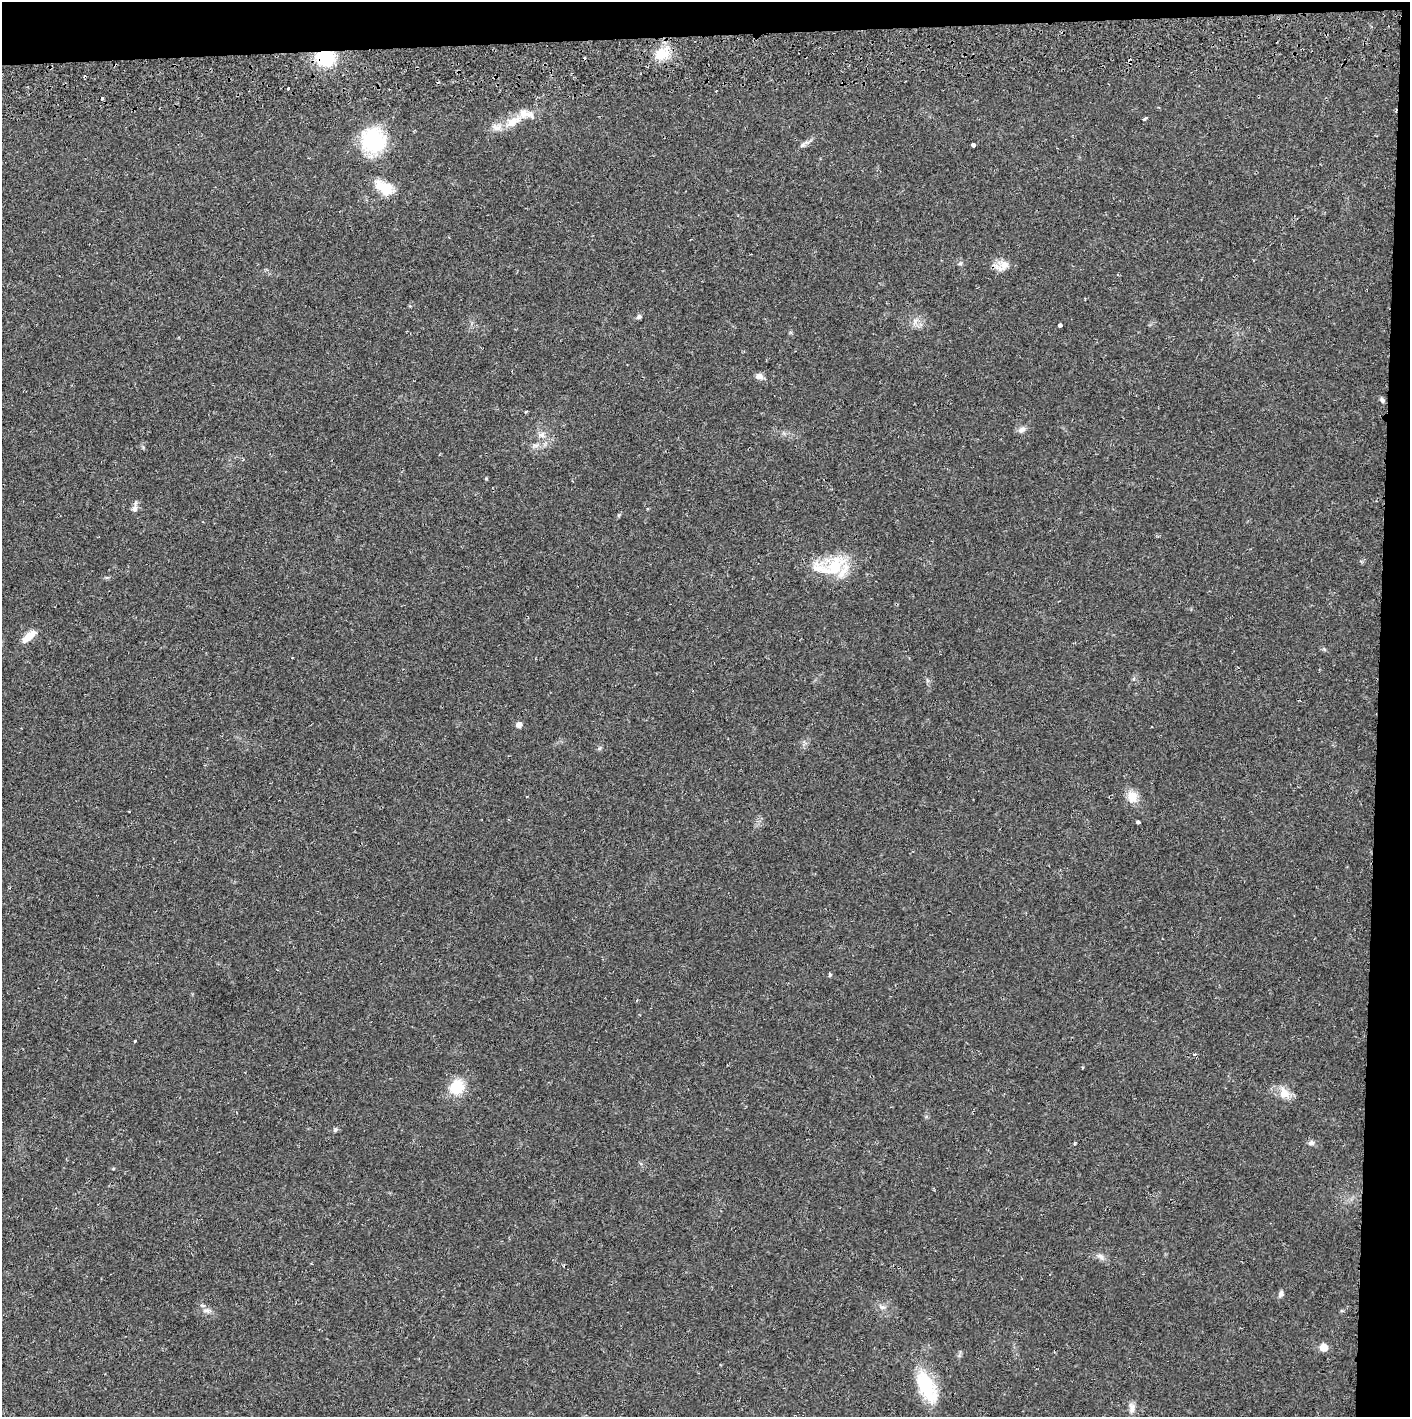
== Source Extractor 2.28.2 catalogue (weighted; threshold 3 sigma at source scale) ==
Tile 3 of 3 x 3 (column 3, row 1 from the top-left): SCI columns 2821-4228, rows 2886-4300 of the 4235 x 4358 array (HDU 1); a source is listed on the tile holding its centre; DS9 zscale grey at full resolution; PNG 1412 x 1419 px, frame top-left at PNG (2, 2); no overlay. Shown black and unused: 5% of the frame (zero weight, under 2 of 3 exposures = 3% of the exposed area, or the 3 px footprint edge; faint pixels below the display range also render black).
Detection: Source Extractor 2.28.2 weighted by HDU 2 'WHT'; one run over the whole footprint, this tile lists its part. Background 0.0215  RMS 0.0035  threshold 0.0157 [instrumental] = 3 sigma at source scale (4.5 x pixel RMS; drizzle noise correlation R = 1.50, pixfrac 1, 0.05/0.05 arcsec/px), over >= 5 px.
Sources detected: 50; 5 cosmic-ray / hot-pixel residue — not listed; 4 inside a brighter listed object's ellipse — not listed separately; the other 41 listed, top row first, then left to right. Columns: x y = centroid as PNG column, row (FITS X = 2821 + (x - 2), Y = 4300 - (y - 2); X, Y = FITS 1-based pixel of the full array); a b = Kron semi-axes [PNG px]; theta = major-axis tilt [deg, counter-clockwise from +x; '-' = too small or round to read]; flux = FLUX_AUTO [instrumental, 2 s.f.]
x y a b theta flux
662 54 19 13 29 7.9
325 58 16 13 4 18
288 88 3 3 - 0.8
102 98 3 3 - 0.38
1144 119 4 3 - 1.3
513 122 24 11 29 6
373 141 26 25 - 26
803 145 9 5 38 1
973 145 4 4 - 1.8
385 187 23 13 -31 7.9
960 263 6 5 - 0.58
1004 265 14 12 76 3.4
639 317 6 5 - 0.87
915 321 9 6 22 1.5
1060 325 4 4 - 1.5
759 376 8 7 - 2
1382 400 7 5 -61 0.73
526 411 3 3 - 0.57
1022 430 11 7 26 1.4
542 435 11 8 5 1.9
486 479 5 3 - 0.29
135 507 15 6 78 1.4
835 566 29 22 51 14
29 636 17 7 41 4.8
519 725 6 5 - 1.9
1132 797 14 12 -78 4.4
1138 822 4 3 - 0.91
830 975 4 3 - 0.62
135 1041 4 2 - 0.28
457 1087 16 14 55 9.4
1284 1093 17 12 -51 4.1
335 1130 6 5 - 0.59
1074 1143 4 3 - 0.38
1311 1143 8 6 8 1.1
1101 1256 11 6 -34 1.4
1281 1294 8 6 69 1
882 1307 8 6 -19 1
207 1310 10 4 0 1
1324 1347 7 7 - 4.5
927 1387 43 19 -64 17
1132 1408 13 8 -77 2
Overlapping masked pixels (flux is a lower limit): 1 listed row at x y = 325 58